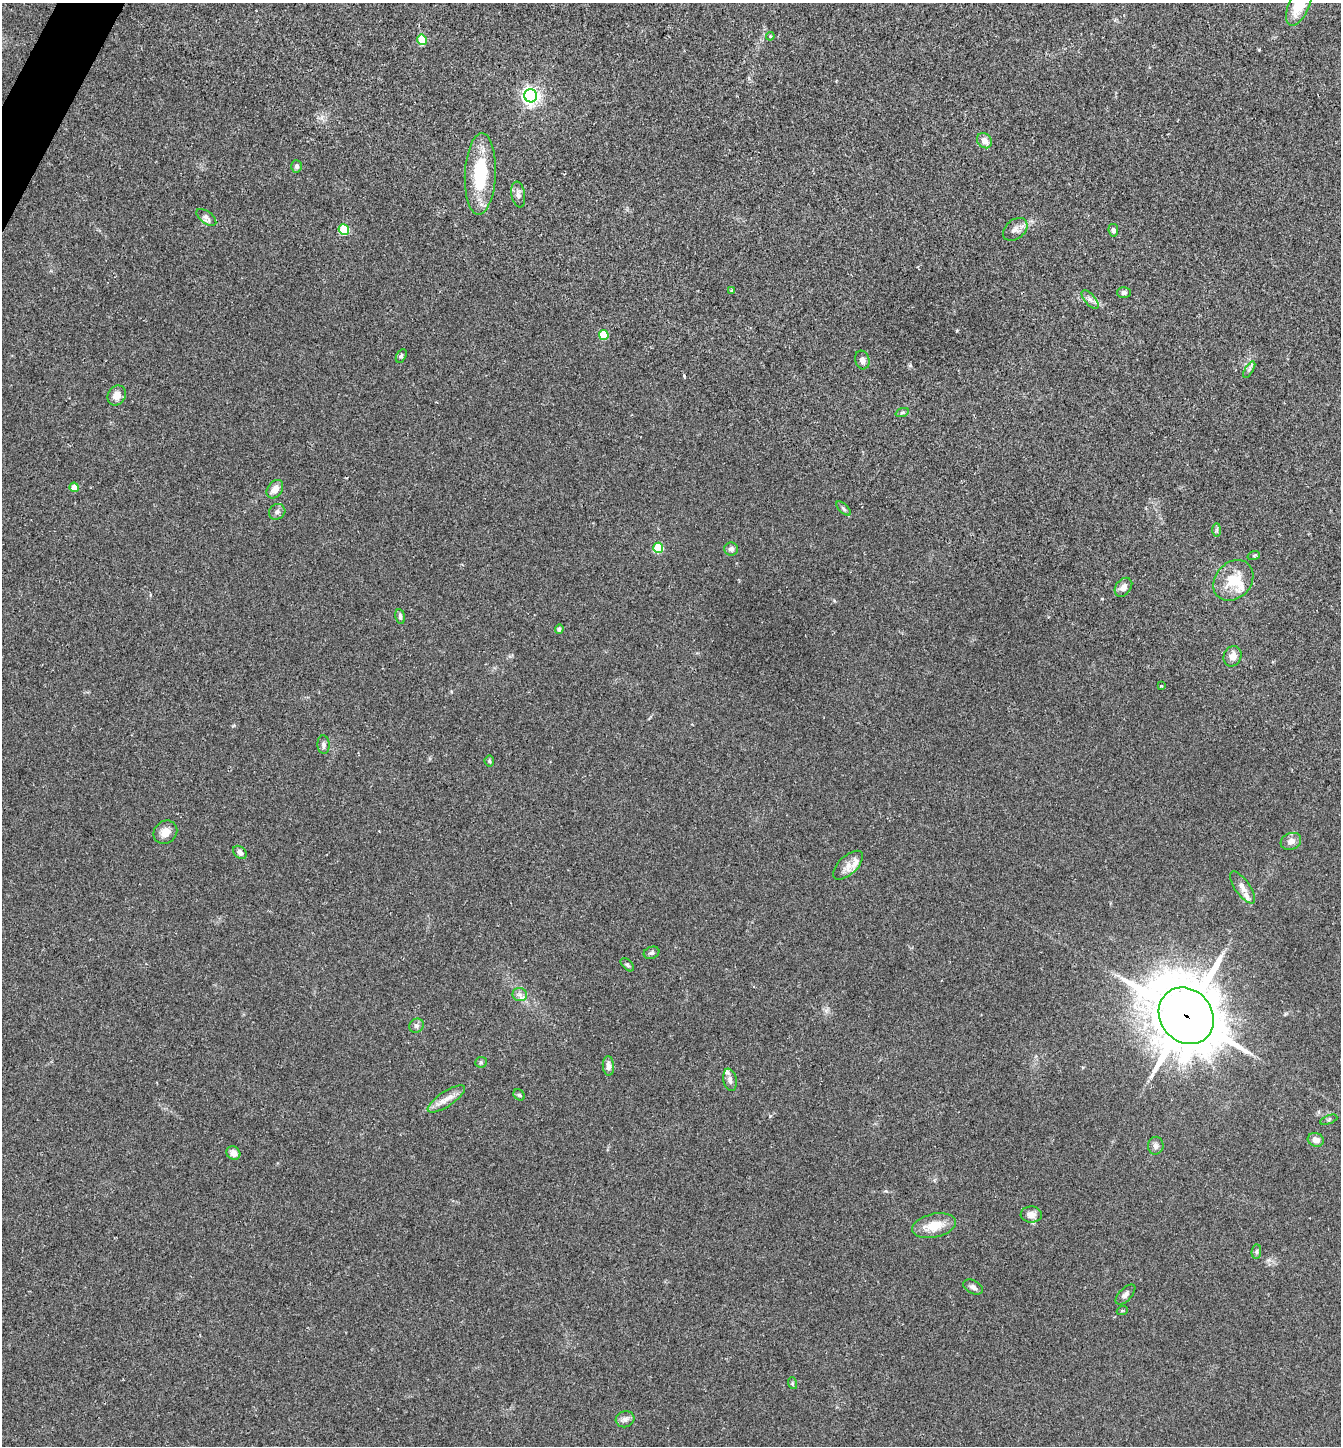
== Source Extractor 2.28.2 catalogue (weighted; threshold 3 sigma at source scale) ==
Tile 11 of 4 x 4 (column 3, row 3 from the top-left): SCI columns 2826-4164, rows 1447-2890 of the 5788 x 5779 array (HDU 1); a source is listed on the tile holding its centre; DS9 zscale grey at full resolution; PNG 1343 x 1448 px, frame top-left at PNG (2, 3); each listed source drawn as its Kron ellipse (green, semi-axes under 4 px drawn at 4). Shown black and unused: <1% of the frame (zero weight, under 2 of 3 exposures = <1% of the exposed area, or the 3 px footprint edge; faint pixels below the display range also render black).
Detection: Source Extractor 2.28.2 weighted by HDU 2 'WHT'; one run over the whole footprint, this tile lists its part. Background 0.057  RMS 0.0088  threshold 0.0396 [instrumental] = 3 sigma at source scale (4.5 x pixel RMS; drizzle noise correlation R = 1.50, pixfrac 1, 0.05/0.05 arcsec/px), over >= 5 px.
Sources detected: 68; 4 inside a brighter listed object's ellipse — not listed separately; the other 64 listed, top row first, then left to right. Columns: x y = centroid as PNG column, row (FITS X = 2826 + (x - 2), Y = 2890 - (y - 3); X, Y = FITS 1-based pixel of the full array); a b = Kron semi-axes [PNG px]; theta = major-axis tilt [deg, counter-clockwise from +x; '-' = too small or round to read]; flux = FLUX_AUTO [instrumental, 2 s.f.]
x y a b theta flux
1299 4 23 10 67 30
770 36 4 4 - 0.85
422 40 5 5 - 35
531 96 6 6 - 360
984 141 8 6 -53 6.8
297 166 6 5 - 2.4
480 174 41 15 87 51
518 195 13 6 -81 3.8
206 217 11 6 -37 3.5
344 229 5 5 - 46
1015 229 14 9 40 5.1
1113 230 6 5 - 2.2
732 290 4 3 - 1
1124 292 7 5 0 2
1090 299 11 5 -48 3.3
604 335 5 5 - 23
401 356 7 4 60 1.4
862 360 9 7 -74 3.7
1249 369 9 4 59 2.1
117 395 10 8 59 7.4
902 413 7 4 20 1.5
74 487 5 4 - 11
275 489 10 7 56 7.6
844 509 9 4 -45 1.7
277 512 8 7 - 3
1217 530 7 4 89 1.4
658 548 5 5 - 39
731 549 7 6 - 3.1
1254 555 6 4 19 1.1
1233 580 22 18 47 23
1123 587 10 7 51 5.5
400 616 7 5 -82 2.1
559 629 4 4 - 1.9
1233 656 10 8 68 6.6
1161 686 3 3 - 1.4
323 745 9 6 -86 2.7
489 761 5 5 - 1.2
165 832 12 11 - 8.2
1291 841 10 8 20 5.3
240 852 7 5 -43 3.6
848 865 19 9 43 7.4
1242 887 19 7 -54 5.7
651 953 8 6 20 2.1
627 965 8 5 -44 1.6
520 995 7 6 - 3.2
1186 1016 30 26 -50 5200
416 1026 7 7 - 2.5
481 1062 6 5 - 1.4
608 1066 10 5 -86 3.9
730 1080 11 6 -78 3.7
519 1095 6 5 - 1.6
446 1099 22 7 34 8.6
1329 1120 9 3 21 1.1
1316 1140 8 6 -17 5.2
1156 1146 9 7 88 3.5
233 1153 7 6 - 5.5
1031 1215 10 8 -1 6
934 1226 22 12 12 17
1256 1252 7 4 84 1.6
973 1287 10 6 -27 3.2
1125 1295 12 6 45 3.1
1122 1311 5 3 - 0.79
792 1383 6 4 -73 1.1
625 1419 9 8 - 3.7
Overlapping masked pixels (flux is a lower limit): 1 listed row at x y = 1186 1016
Isophote crosses this tile's border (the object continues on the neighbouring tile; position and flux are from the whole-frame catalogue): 1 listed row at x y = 1299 4